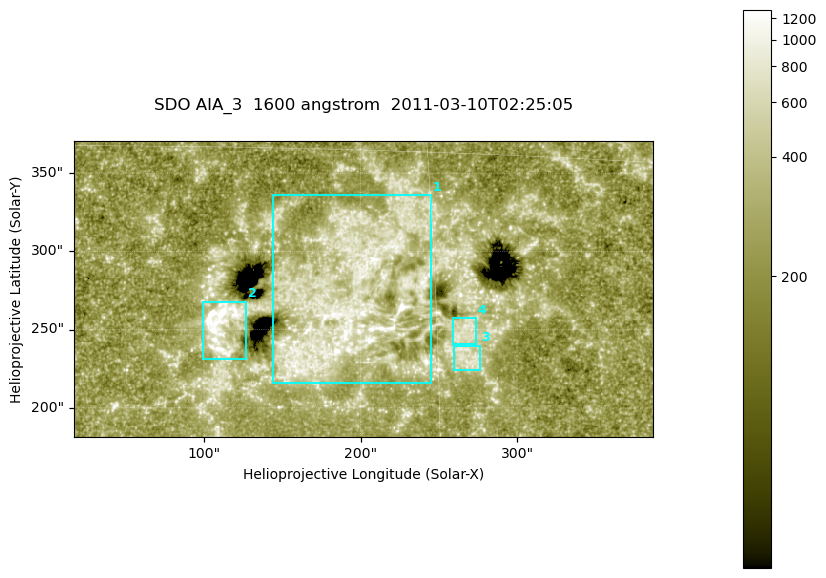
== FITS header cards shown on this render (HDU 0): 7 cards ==
TELESCOP= 'SDO     '           /
INSTRUME= 'AIA_3   '           /
WAVELNTH=                 1600 /
WAVEUNIT= 'angstrom'           /
DATE-OBS= '2011-03-10T02:25:05.120' /
CTYPE1  = 'HPLN-TAN'           /
CTYPE2  = 'HPLT-TAN'           /

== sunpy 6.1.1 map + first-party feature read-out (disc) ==
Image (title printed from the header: SDO AIA_3  1600 angstrom  2011-03-10T02:25:05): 607 x 311 px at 0.609 arcsec/px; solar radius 966 arcsec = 1586 px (partial field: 2.4% of the solar disc is inside the frame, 100% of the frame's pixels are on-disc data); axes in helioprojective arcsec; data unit not stated in the header (colour bar unlabelled)
Pointing: header CRPIX1/2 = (2052.59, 2044.23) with CRVAL1/2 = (0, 0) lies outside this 607 x 311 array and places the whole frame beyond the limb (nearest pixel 1.42 R_sun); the SolarSoft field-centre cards XCEN/YCEN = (201.7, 276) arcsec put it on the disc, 1908 arcsec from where CRPIX/CRVAL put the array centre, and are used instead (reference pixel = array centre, CRVAL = XCEN/YCEN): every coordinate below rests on XCEN/YCEN
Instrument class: DISC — disc imager (sunpy class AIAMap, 1600 A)
Bright regions (active regions / flare kernels): reference = the on-disc median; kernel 5 px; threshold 5 sigma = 417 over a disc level ~249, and >= 1.15x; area >= 188 px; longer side >= 4 px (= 2.4 arcsec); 4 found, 4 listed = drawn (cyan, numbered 1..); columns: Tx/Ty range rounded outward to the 2 arcsec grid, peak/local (2 s.f.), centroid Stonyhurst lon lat
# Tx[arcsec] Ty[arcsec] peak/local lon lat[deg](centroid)
1 144..246 216..336 5.5 +11 +9
2 98..128 230..268 8.3 +7 +8
3 260..278 224..240 3.3 +16 +7
4 258..274 240..258 3.4 +16 +8